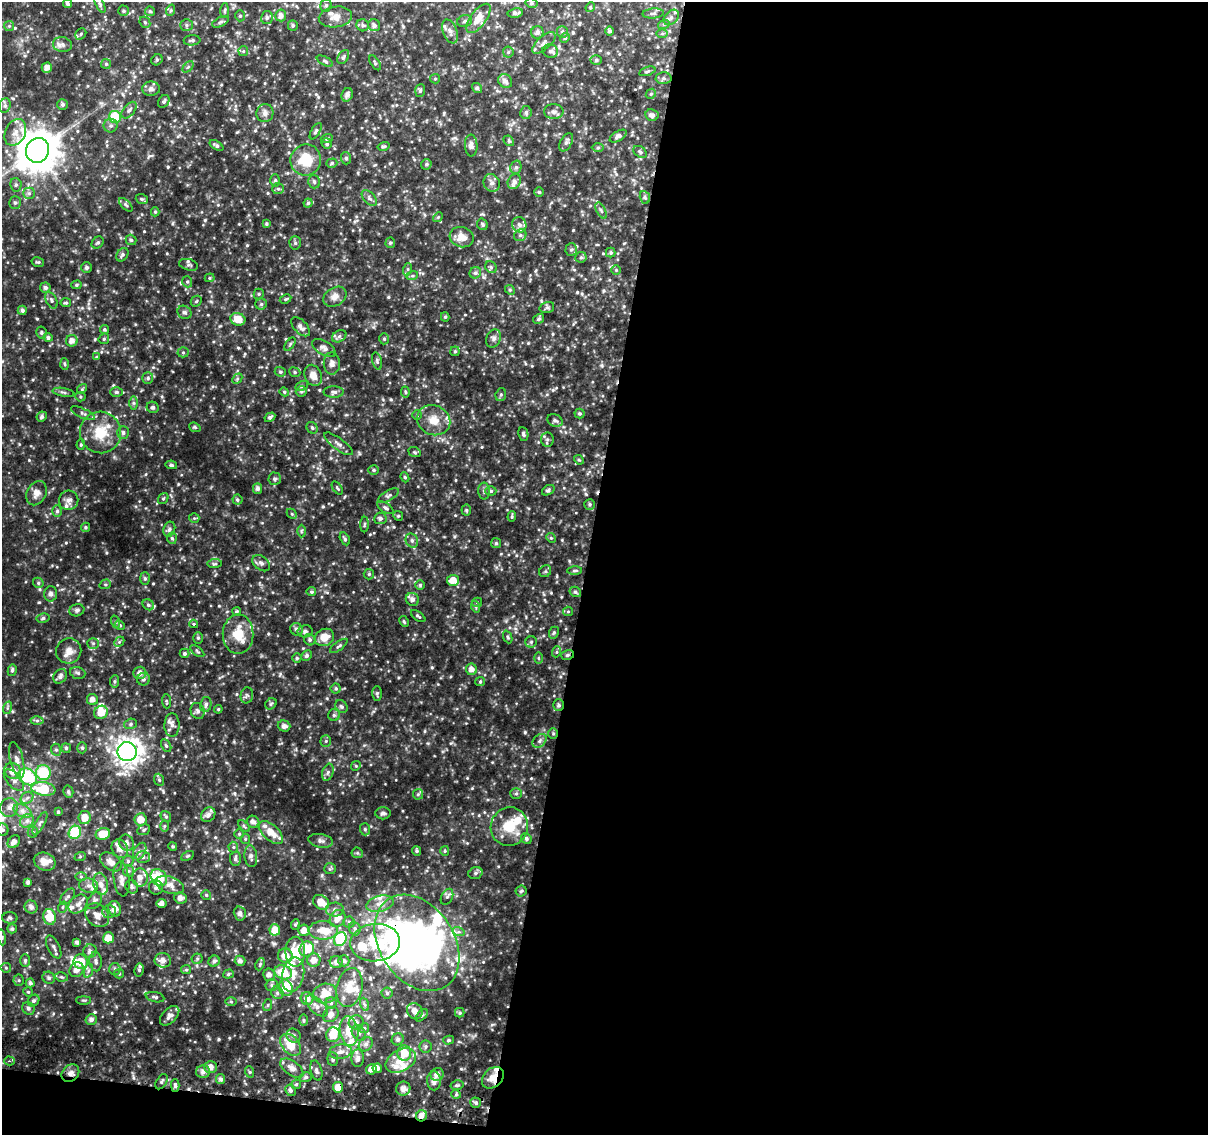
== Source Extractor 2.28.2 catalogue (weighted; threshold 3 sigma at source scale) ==
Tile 16 of 4 x 4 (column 4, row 4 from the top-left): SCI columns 3624-4829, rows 263-1395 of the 4843 x 5116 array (HDU 1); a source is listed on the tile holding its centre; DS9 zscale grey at full resolution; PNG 1210 x 1137 px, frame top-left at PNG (2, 2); each listed source drawn as its Kron ellipse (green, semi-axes under 4 px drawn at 4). Shown black and unused: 53% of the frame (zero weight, under 2 of 3 exposures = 2% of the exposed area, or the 3 px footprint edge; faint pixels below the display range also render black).
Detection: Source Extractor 2.28.2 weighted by HDU 2 'WHT'; one run over the whole footprint, this tile lists its part. Background 0.117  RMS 0.014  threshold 0.0622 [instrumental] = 3 sigma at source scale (4.5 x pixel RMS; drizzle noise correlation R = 1.50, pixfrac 1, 0.0396/0.0396 arcsec/px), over >= 5 px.
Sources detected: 671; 11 inside a brighter object's white glare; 1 cosmic-ray / hot-pixel residue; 1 long thin detection or spike segment (spike, bleed or trail) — neither listed nor drawn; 43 inside a brighter listed object's ellipse — not listed separately; of the other 615, all 500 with FLUX_AUTO >= 1.67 (the completeness limit of this list) listed and drawn (115 fainter detections not listed), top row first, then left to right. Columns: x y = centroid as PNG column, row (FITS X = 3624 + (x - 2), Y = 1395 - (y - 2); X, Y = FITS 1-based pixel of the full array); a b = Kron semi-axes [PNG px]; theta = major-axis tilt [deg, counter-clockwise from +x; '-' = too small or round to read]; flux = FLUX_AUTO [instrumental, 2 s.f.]
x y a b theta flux
67 3 5 3 - 2.6
531 3 6 5 - 2.5
100 4 9 4 -65 2.6
326 5 7 5 73 2.7
590 7 5 4 - 1.7
171 10 6 3 71 1.7
124 11 5 5 - 2.6
150 11 5 4 - 2.3
225 11 7 3 89 2
515 13 7 4 10 4.8
653 13 11 5 4 3.4
281 15 6 5 - 6.5
240 16 5 5 - 2.3
335 17 17 10 9 12
671 17 9 6 45 4.6
267 18 6 6 - 3.4
478 18 17 8 53 19
465 21 7 5 18 3.6
145 22 6 5 - 1.8
220 22 9 4 27 3.1
664 24 6 4 18 2
186 25 6 5 - 2.9
293 25 5 5 - 2.1
363 25 6 6 - 2.9
374 25 6 5 - 5.1
9 26 5 5 - 2.1
450 31 12 7 -69 6.9
610 31 4 4 - 3.4
537 32 6 6 - 5.5
562 32 6 5 - 3
662 33 6 4 1 1.9
81 34 6 5 - 2.2
565 38 5 4 - 1.8
192 40 8 5 5 3.3
544 43 14 6 41 6.2
62 45 9 7 -12 5.8
243 51 5 5 - 1.7
550 51 8 6 -15 3.9
508 52 5 5 - 2.1
343 57 8 5 59 2.7
157 60 6 5 - 1.9
596 60 5 5 - 2.4
325 61 9 4 -27 2.6
375 63 8 3 -58 1.9
106 64 5 5 - 1.9
188 67 6 4 45 2.3
47 68 5 5 - 8.1
647 71 8 4 17 2.3
664 78 8 6 -1 3.7
435 79 5 4 - 1.7
505 81 7 6 - 5.8
477 88 5 4 - 3.2
151 89 9 7 -1 5.2
420 90 6 5 - 2.8
651 94 5 4 - 1.8
347 95 7 5 64 6.2
164 101 7 5 54 2.8
62 105 5 5 - 3.2
5 106 7 5 70 3.4
129 110 10 5 50 4.3
526 112 6 5 - 3.4
554 112 10 7 1 5.2
265 113 9 8 - 5.8
652 115 6 6 - 5.3
115 117 6 6 - 51
111 126 7 7 - 4.2
316 131 9 4 60 2.8
15 132 14 10 65 13
618 136 9 5 30 4.5
327 138 6 4 20 1.9
509 141 6 4 -43 2.3
566 142 10 5 61 4.3
327 144 5 5 - 3.1
216 145 8 4 -33 3.4
471 145 11 6 -86 7.8
384 146 6 4 16 2
598 148 6 4 1 2.1
37 150 12 11 - 4300
640 152 7 5 -38 2.8
346 158 6 5 - 2.7
306 160 15 15 - 41
332 163 6 4 18 2
426 164 6 5 - 2.1
516 167 7 5 75 3.4
275 180 6 5 - 2.4
314 182 7 5 -75 3.3
514 182 8 6 57 5.5
492 183 9 8 - 6.3
16 185 7 5 -80 3.1
278 189 6 5 - 2.5
539 192 5 4 - 1.9
29 193 6 5 - 3.5
645 197 6 5 - 2.4
369 198 9 5 -49 3.9
142 199 6 4 -21 2.1
15 202 6 5 - 2.9
308 203 4 4 - 2.2
126 205 8 4 -45 2.5
601 210 9 4 -63 3.4
155 212 4 4 - 1.9
438 217 5 4 - 1.8
266 224 4 3 - 1.9
482 224 6 5 - 2.7
519 225 8 7 - 5.1
520 235 6 5 - 3.3
462 237 12 10 -16 14
131 240 5 5 - 2.2
98 242 7 5 43 2.7
295 243 7 5 -87 3.1
390 243 5 4 - 2.2
571 250 6 5 - 2.7
611 253 5 5 - 2.5
122 255 7 5 56 3.3
581 257 6 5 - 2.6
38 262 6 4 -13 2.1
189 265 9 5 -14 3.3
491 267 6 5 - 2.5
86 268 5 5 - 3.6
408 269 6 4 72 2.3
616 270 4 4 - 1.7
475 273 6 5 - 2.9
412 276 6 4 18 1.7
210 278 5 4 - 1.9
187 282 6 4 -70 2.3
76 285 5 4 - 2.1
45 287 5 5 - 4.5
510 290 5 4 - 1.7
259 294 5 5 - 1.9
335 297 12 9 30 9.2
286 299 6 4 27 1.9
51 300 9 5 -63 3.6
196 301 6 5 - 1.9
66 303 5 4 - 2.1
261 304 6 5 - 2.7
547 307 7 5 16 3
22 310 4 4 - 3.8
184 312 7 6 - 3.3
445 317 4 4 - 2
238 319 7 6 - 17
538 319 6 4 33 2.4
300 327 12 6 -46 7
104 329 4 4 - 2.2
41 333 6 5 - 2.2
339 336 8 5 30 3.4
48 338 5 4 - 3.5
493 338 9 7 71 4.9
104 339 5 5 - 2.1
384 339 5 5 - 2.1
72 341 6 5 - 8.3
290 344 7 4 55 2.2
324 348 13 7 -32 6.8
455 351 4 4 - 1.9
183 352 5 5 - 2.3
97 357 4 3 - 1.9
377 361 9 5 -75 2.7
332 363 11 8 -87 6.5
65 364 6 4 -87 1.7
280 372 6 4 -21 2
295 372 6 4 -24 2.2
313 375 11 8 -66 11
148 378 6 5 - 2.6
237 379 6 4 47 2.1
302 386 7 4 27 2.5
82 389 5 4 - 1.9
301 391 6 5 - 2.5
63 392 11 3 -10 2.7
116 392 6 5 - 3.1
284 392 5 4 - 1.8
334 392 10 5 -1 4.2
405 392 5 4 - 1.8
501 395 6 5 - 2.6
80 397 5 4 - 1.9
133 403 7 4 90 2.6
153 407 6 5 - 3.4
83 413 12 5 -25 4
579 413 5 5 - 2.5
417 415 5 5 - 2.2
42 417 5 5 - 3.3
270 417 6 4 30 3.1
434 420 17 14 -23 21
555 420 8 6 -24 3.9
195 427 6 4 -21 1.9
312 428 6 5 - 2.8
101 432 21 20 - 39
123 432 6 6 - 3.7
523 434 7 5 -81 2.7
547 439 7 6 - 3.4
338 444 17 6 -36 6.5
81 445 5 4 - 1.9
415 452 6 4 -21 2.1
579 460 5 4 - 1.9
171 465 6 4 -12 2.7
374 470 5 4 - 2
405 477 5 4 - 1.8
275 479 6 6 - 2.9
258 488 5 4 - 4.7
337 488 7 3 -56 1.8
548 490 7 4 33 2.6
484 491 8 6 -89 3.7
491 491 5 4 - 3
36 493 13 9 64 9.5
389 496 11 5 31 3.7
163 499 6 4 52 1.9
69 500 10 9 - 7.5
237 500 5 5 - 2.5
590 504 5 5 - 2.6
385 508 9 4 -33 3.1
466 510 5 5 - 2
57 511 5 5 - 3.1
292 514 6 4 -45 1.9
398 516 5 4 - 1.9
512 516 5 3 - 2
194 518 5 5 - 1.9
380 518 6 6 - 3.8
364 524 8 3 88 1.9
85 527 4 4 - 2.1
169 529 8 5 70 3.9
301 531 6 4 89 2
172 538 5 5 - 2.4
551 538 5 4 - 1.7
345 539 7 4 -62 2.5
412 541 7 6 - 3.8
496 543 5 5 - 2.1
261 563 10 7 -41 4.8
215 564 7 4 6 2.3
574 570 7 4 1 2.3
545 571 6 5 - 2.5
369 574 5 5 - 2.1
145 578 6 5 - 2.4
453 580 6 5 - 15
38 583 5 5 - 2.2
105 584 6 4 19 2.1
420 585 5 5 - 1.8
311 592 5 4 - 2.6
575 592 6 5 - 2.8
51 594 7 6 - 4.9
412 599 7 6 - 6.7
477 602 5 4 - 1.7
148 605 6 5 - 2.8
476 607 6 3 -72 1.7
77 610 7 6 - 3.3
236 611 4 4 - 2
568 611 5 4 - 1.8
418 616 8 4 -36 2.3
43 618 6 4 11 2.6
404 621 6 4 -63 1.8
116 622 6 4 -71 2.2
194 624 4 3 - 2.5
120 625 5 4 - 2.1
297 629 6 6 - 4.4
305 631 7 6 - 3.3
554 633 6 4 68 2.3
238 634 20 15 89 30
324 637 10 8 29 17
508 637 7 4 -67 1.9
198 638 6 5 - 2.2
310 640 6 5 - 3.2
119 642 6 4 44 2.2
531 642 5 5 - 2.5
93 643 6 5 - 2.5
339 646 10 4 36 2.7
69 651 13 12 - 13
197 651 8 4 -36 2.4
556 652 5 3 - 1.7
184 653 5 4 - 2.4
307 655 6 4 47 3.3
567 655 6 5 - 2.8
297 658 4 4 - 2.2
538 658 6 4 -89 1.9
471 669 6 5 - 8.4
12 670 6 4 80 3.1
78 673 8 5 -17 3.2
140 673 6 6 - 7.4
60 676 8 6 50 5.5
143 679 6 6 - 3.7
114 681 6 4 84 2.3
480 682 5 4 - 1.8
336 688 5 5 - 2.3
377 693 7 5 89 2.5
247 695 8 6 77 3.2
92 700 5 5 - 8.2
166 701 7 4 -85 2
271 704 6 5 - 2.2
206 705 7 5 76 4
559 705 6 5 - 3.2
341 707 7 5 -45 3.2
7 708 6 4 72 2.5
218 709 4 4 - 1.8
198 711 8 7 - 4.7
101 712 7 6 - 18
334 715 6 6 - 2.8
37 721 6 4 1 2.5
130 724 6 5 - 2.9
172 725 12 7 90 6.4
284 726 6 5 - 5.5
553 733 5 5 - 2.1
326 741 5 5 - 2.1
540 741 8 5 44 4
166 746 7 4 -62 2.4
66 748 4 4 - 2
82 748 5 4 - 2.2
56 750 6 5 - 2.4
127 752 9 9 - 1200
17 760 18 6 -76 9.5
356 766 5 4 - 1.7
13 771 8 7 - 16
328 772 9 5 71 3.7
43 773 7 7 - 57
27 777 10 7 -34 86
14 780 13 6 -50 7.4
159 780 6 5 - 2.3
43 789 12 6 -9 56
68 792 6 5 - 2.7
516 793 5 5 - 2.3
418 794 5 5 - 2.1
27 798 7 5 42 4.1
9 808 9 8 - 8.3
22 811 9 6 -27 7.1
58 812 4 3 - 2
383 813 7 6 - 3.6
208 815 8 6 46 5.9
85 817 6 6 - 15
166 817 6 5 - 2.2
140 819 6 6 - 17
27 821 7 6 - 5.1
253 822 6 6 - 5.5
40 823 12 4 60 4.1
164 826 6 4 89 1.8
244 826 7 4 -45 2.2
509 827 19 18 - 37
365 829 6 5 - 2.5
2 830 6 6 - 3.5
144 830 6 5 - 2.5
33 832 5 5 - 2.3
75 832 7 6 - 67
271 832 14 7 -43 19
103 834 7 6 - 27
239 834 5 5 - 1.7
526 838 6 5 - 2.6
245 839 5 5 - 1.9
321 841 12 6 -10 5.4
14 842 7 5 46 7.7
127 843 8 7 - 5.9
173 846 4 3 - 1.8
233 847 5 5 - 2.2
120 849 10 7 -61 11
140 851 9 6 62 5.1
417 851 5 4 - 1.9
445 851 5 4 - 1.8
357 853 6 5 - 2.2
187 856 7 4 27 1.9
251 856 11 6 -83 5.9
80 857 6 3 20 1.7
143 857 7 6 - 4.2
235 859 7 5 -88 3.6
128 861 5 5 - 2.8
45 862 11 8 -23 12
111 862 12 8 -37 10
330 869 6 5 - 2.3
129 871 6 5 - 2.9
475 873 7 5 17 3.5
81 877 6 4 -1 2.1
140 877 9 8 - 11
159 878 9 7 -48 48
122 879 17 8 -83 9.2
28 882 4 4 - 3.7
101 884 11 7 -77 9
170 885 15 8 -20 10
88 886 9 7 -9 6.9
132 887 7 6 - 3.5
156 887 7 7 - 3.8
521 891 5 5 - 2.5
206 895 5 5 - 2.1
68 897 9 5 50 3.6
447 897 8 5 63 3.8
180 898 6 5 - 6.3
94 901 9 6 58 4.3
321 902 9 6 -35 15
162 903 5 4 - 5.6
78 904 11 7 44 7.7
380 904 14 8 13 11
31 907 6 6 - 6
63 907 6 3 70 1.8
115 909 8 6 -73 11
335 910 9 7 0 5.3
109 911 7 6 - 6.5
240 913 7 6 - 5.5
97 915 13 10 -46 11
50 917 8 6 -77 29
10 918 7 5 -3 3.7
338 918 9 7 57 13
349 922 5 5 - 2.6
295 924 5 4 - 2
355 928 7 5 -70 3.4
12 929 5 4 - 2.8
275 930 5 5 - 20
304 930 6 5 - 11
323 930 14 9 0 20
459 932 6 4 -17 2.6
2 937 8 4 -81 2.5
108 938 5 5 - 18
340 939 7 6 - 79
77 942 4 3 - 3.2
375 943 25 18 5 110
417 943 52 37 -56 450
54 947 12 6 -63 4.7
307 949 8 7 - 27
90 951 7 6 - 5.1
295 952 15 10 89 33
285 956 7 7 - 14
197 959 5 5 - 2.3
25 960 6 5 - 3
163 960 8 7 - 7.9
314 960 6 6 - 9.9
96 961 10 6 -84 4.5
214 961 6 5 - 4.3
240 961 5 5 - 5.1
344 961 5 5 - 4.7
81 962 7 7 - 23
336 962 6 6 - 6.2
260 964 6 4 66 2
6 968 5 5 - 2
115 969 6 5 - 2.6
77 970 8 6 49 7.9
139 970 6 5 - 2.8
186 970 5 4 - 1.9
88 971 7 4 72 2.9
283 972 9 7 -22 33
119 974 5 4 - 1.8
228 974 5 4 - 2.4
293 974 17 11 78 17
269 975 6 6 - 6.4
62 977 6 4 -11 2
49 978 6 6 - 3.5
19 980 5 5 - 2.1
30 983 4 4 - 3.8
272 985 6 6 - 3.5
350 987 20 13 77 24
286 988 8 7 - 25
28 992 5 4 - 1.8
277 993 7 5 -47 3.4
325 993 12 10 12 20
387 993 5 5 - 2.4
155 997 9 5 -13 3.3
307 999 6 6 - 10
83 1000 7 3 0 2
33 1001 6 5 - 3.2
231 1002 5 4 - 1.8
331 1003 6 6 - 3.4
364 1004 7 4 -70 2.6
268 1005 6 4 71 1.8
317 1006 13 7 -44 7.9
28 1008 7 6 - 3.2
415 1011 8 7 - 8.4
460 1013 5 4 - 2.2
331 1015 8 7 - 7.7
422 1015 7 4 45 2.1
170 1016 12 7 46 7.1
91 1020 5 5 - 4.5
303 1020 6 4 -89 2.2
356 1022 7 7 - 4.8
364 1028 5 5 - 2
349 1031 15 9 -82 23
359 1033 8 6 -57 4.6
333 1035 7 7 - 24
294 1036 7 6 - 4.6
398 1039 6 5 - 3
449 1040 5 4 - 1.8
366 1044 8 6 51 4.4
291 1045 12 8 -49 28
426 1046 6 6 - 2.9
340 1052 11 7 8 8.2
404 1053 7 7 - 23
358 1058 9 6 88 5
333 1059 7 5 -83 3.5
9 1061 5 4 - 2.4
401 1061 16 10 28 19
211 1067 6 6 - 8.6
292 1068 13 7 -35 11
377 1068 5 4 - 7.6
371 1069 5 5 - 7.1
316 1071 10 5 -73 5.1
203 1072 7 6 - 6.3
250 1072 6 3 -70 1.7
70 1073 9 7 43 7.3
437 1074 7 6 - 8.2
306 1077 6 5 - 3.4
493 1078 12 9 43 15
221 1079 5 4 - 4.2
434 1081 9 7 -90 7.6
162 1082 8 5 59 3
296 1084 5 4 - 2.7
175 1085 6 4 -87 3.2
457 1085 6 4 15 2.2
338 1087 5 5 - 14
403 1089 7 7 - 7.9
290 1090 6 5 - 3.9
456 1094 4 4 - 1.9
476 1103 5 5 - 2.7
421 1116 5 5 - 7.6
Overlapping masked pixels (flux is a lower limit): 8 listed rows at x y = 567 655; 559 705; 417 943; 70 1073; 493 1078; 175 1085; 338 1087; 421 1116
Isophote crosses this tile's border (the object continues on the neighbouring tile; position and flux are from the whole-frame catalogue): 3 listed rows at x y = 478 18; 2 830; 2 937
Unlisted compact peaks at least as high as the median listed source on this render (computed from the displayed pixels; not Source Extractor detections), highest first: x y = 178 484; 322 875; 268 634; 492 1025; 280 674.